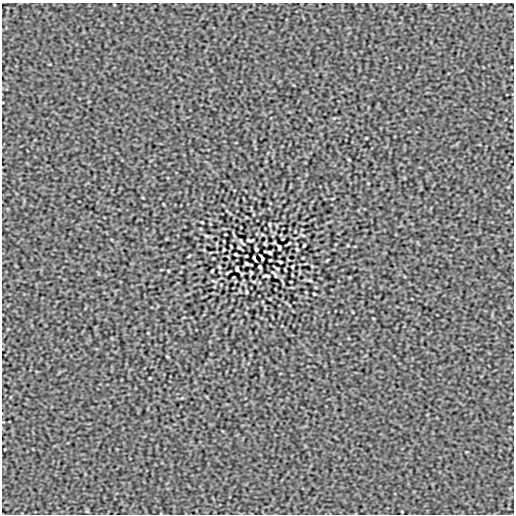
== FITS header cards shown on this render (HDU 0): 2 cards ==
NAXIS1  =                  512
NAXIS2  =                  512

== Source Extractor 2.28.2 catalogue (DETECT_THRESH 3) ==
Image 512 x 512 px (HDU 0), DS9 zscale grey, 1 PNG px = 1 image px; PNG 516 x 516 px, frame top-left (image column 1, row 512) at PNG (2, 3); no overlay
Background 1.36e-07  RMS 4.9e-05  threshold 1.47e-04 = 3 sigma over >= 5 px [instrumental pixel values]
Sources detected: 28; all 28 listed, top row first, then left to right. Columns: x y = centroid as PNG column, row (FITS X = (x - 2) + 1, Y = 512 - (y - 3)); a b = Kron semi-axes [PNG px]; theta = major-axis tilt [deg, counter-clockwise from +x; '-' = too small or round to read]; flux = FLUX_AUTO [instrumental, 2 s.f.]
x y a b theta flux
349 160 4 2 - 0.0024
202 222 3 2 - 0.0024
270 224 5 2 - 0.0032
250 240 7 3 -1 0.0045
304 245 3 2 - 0.0032
239 247 3 2 - 0.0029
279 247 4 3 - 0.0051
256 249 4 3 - 0.0041
297 249 3 2 - 0.0029
224 250 3 2 - 0.0029
269 253 4 3 - 0.0043
236 254 4 2 - 0.004
254 258 6 2 -64 0.0047
262 258 6 2 -64 0.0047
270 260 3 2 - 0.0024
280 262 4 2 - 0.0039
247 263 4 3 - 0.0043
292 266 3 2 - 0.0029
219 267 3 2 - 0.0029
260 267 4 3 - 0.0041
237 269 4 3 - 0.0051
212 271 3 2 - 0.0033
273 272 11 2 -36 0.0046
266 276 7 3 -1 0.0045
310 280 6 3 -19 0.0036
246 292 5 2 - 0.0033
314 294 3 2 - 0.0024
167 356 4 2 - 0.0024